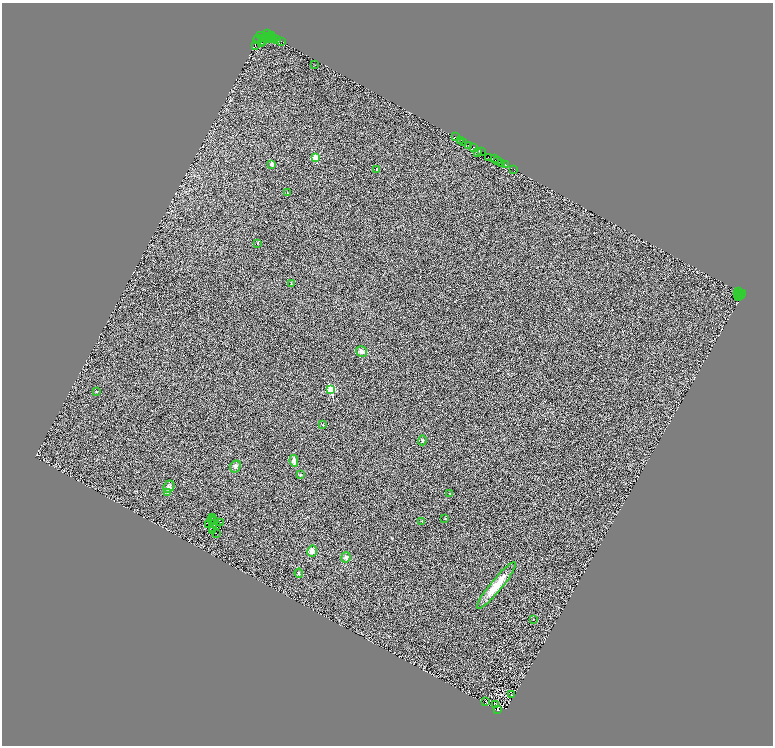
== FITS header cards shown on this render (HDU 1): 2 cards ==
NAXIS1  =                 1541
NAXIS2  =                 1487

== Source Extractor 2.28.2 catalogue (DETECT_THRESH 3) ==
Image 1541 x 1487 px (HDU 1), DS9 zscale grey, zoomed out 1/2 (1 PNG px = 2 x 2 image px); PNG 775 x 748 px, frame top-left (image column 2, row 1487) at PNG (2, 3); each listed source drawn as its Kron ellipse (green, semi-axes under 4 px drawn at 4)
Background 0.565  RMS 1.7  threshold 5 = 3 sigma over >= 5 px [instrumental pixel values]
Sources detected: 109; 37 cannot appear on this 1/2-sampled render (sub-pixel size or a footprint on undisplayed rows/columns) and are neither listed nor drawn; the other 72 listed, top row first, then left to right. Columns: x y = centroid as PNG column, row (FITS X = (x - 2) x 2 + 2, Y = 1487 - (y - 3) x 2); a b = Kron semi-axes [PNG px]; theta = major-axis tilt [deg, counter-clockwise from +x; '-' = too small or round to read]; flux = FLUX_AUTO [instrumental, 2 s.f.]
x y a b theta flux
267 34 2 2 - 1900
260 36 3 2 - 3800
271 36 2 1 - 190
268 37 2 2 - 6400
272 38 3 1 - 930
262 39 2 1 - 2500
264 39 2 1 - 1700
257 40 4 1 - 2000
267 40 2 1 - 1600
273 40 4 2 - 1500
276 40 4 1 - 780
262 42 2 1 - 390
281 42 2 1 - 550
261 44 4 2 - 3200
255 46 3 2 - 6900
314 65 2 1 - 480
455 137 2 1 - 480
460 141 2 2 - 120
463 143 2 1 - 1000
468 146 2 1 - 850
473 148 2 1 - 3600
481 152 2 1 - 1400
477 153 4 2 - 540
315 158 3 3 - 10000
488 158 4 1 - 1100
494 159 2 1 - 1200
497 161 2 1 - 2100
501 164 2 1 - 570
271 165 2 2 - 2900
505 165 4 2 - 4500
376 170 2 2 - 600
513 170 2 2 - 2800
287 193 2 2 - 110
257 244 3 2 - 120
290 284 2 2 - 150
738 292 3 1 - 82
737 294 3 1 - 900
742 294 2 1 - 130
738 296 4 2 - 620
741 296 2 1 - 400
738 298 4 2 - 1100
361 352 6 5 - 1200
330 390 3 3 - 20000
96 392 3 3 - 220
322 425 2 2 - 240
422 441 5 4 - 570
293 461 6 4 -80 1700
235 467 6 5 - 860
300 475 3 3 - 280
168 487 6 5 - 940
167 493 4 3 - 360
449 494 2 2 - 120
212 518 2 1 - 100
444 519 3 3 - 160
211 520 2 1 - 98
214 521 2 1 - 99
421 522 2 2 - 380
220 523 3 2 - 180
208 525 3 2 - 110
216 526 2 1 - 170
212 528 3 1 - 51
212 531 3 2 - 120
216 534 3 1 - 140
312 552 5 5 - 1700
345 558 5 4 - 760
298 574 4 3 - 380
496 586 29 6 51 6800
533 620 2 1 - 210
511 695 2 1 - 73
485 702 3 2 - 130
495 705 3 1 - 88
497 710 2 1 - 89
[37 sub-pixel or undisplayed-footprint detections neither listed nor drawn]